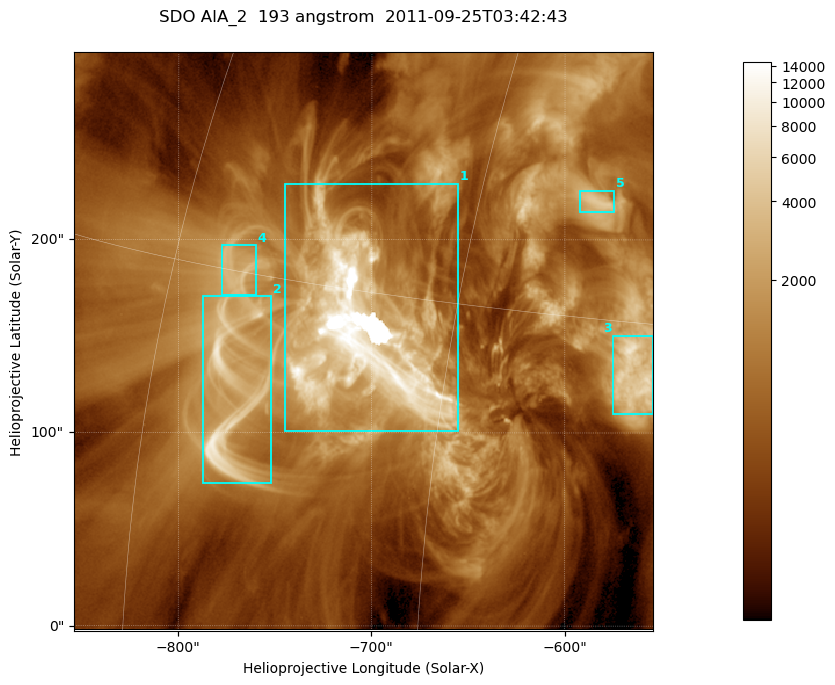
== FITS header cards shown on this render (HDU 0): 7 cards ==
TELESCOP= 'SDO     '           /
INSTRUME= 'AIA_2   '           /
WAVELNTH=                  193 /
WAVEUNIT= 'angstrom'           /
DATE-OBS= '2011-09-25T03:42:43.84' /
CTYPE1  = 'HPLN-TAN'           /
CTYPE2  = 'HPLT-TAN'           /

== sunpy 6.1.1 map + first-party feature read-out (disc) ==
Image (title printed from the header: SDO AIA_2  193 angstrom  2011-09-25T03:42:43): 499 x 499 px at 0.601 arcsec/px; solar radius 957 arcsec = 1592 px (partial field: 3.1% of the solar disc is inside the frame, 100% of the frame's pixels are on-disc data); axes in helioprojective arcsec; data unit not stated in the header (colour bar unlabelled)
Orientation: roll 0.0577 deg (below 1 deg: not rotated)
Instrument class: DISC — disc imager (sunpy class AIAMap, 193 A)
Bright regions (active regions / flare kernels): reference = the on-disc median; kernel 5 px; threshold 5 sigma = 2246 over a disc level ~666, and >= 1.15x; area >= 249 px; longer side >= 6 px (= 3.6 arcsec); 5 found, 5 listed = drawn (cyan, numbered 1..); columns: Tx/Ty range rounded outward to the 2 arcsec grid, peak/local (2 s.f.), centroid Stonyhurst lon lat
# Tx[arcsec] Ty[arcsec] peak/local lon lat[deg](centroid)
1 -746..-654 100..230 25 -49 +14
2 -788..-752 74..172 15 -55 +11
3 -576..-554 110..152 11 -37 +13
4 -778..-760 170..198 5.5 -56 +15
5 -594..-574 214..226 6.6 -40 +19